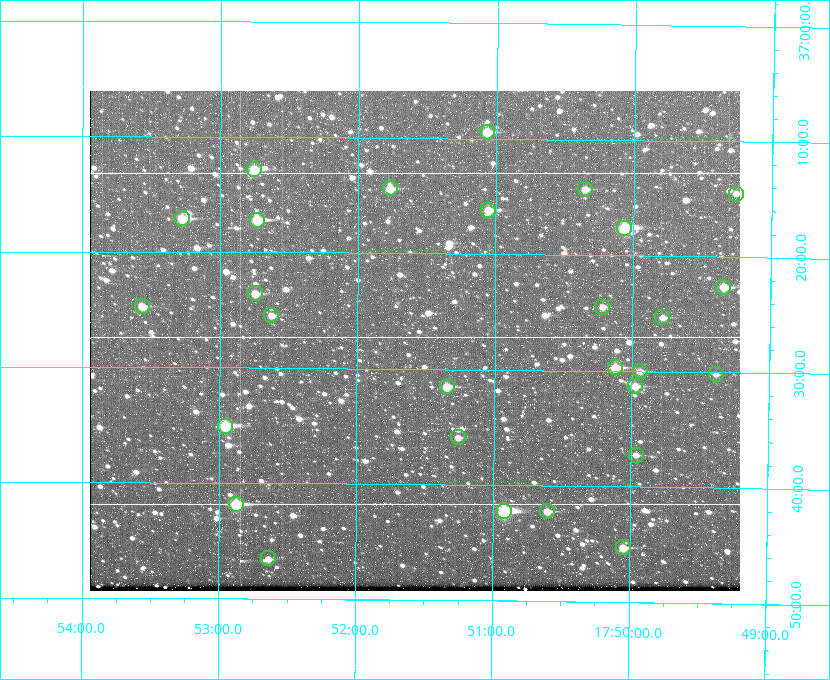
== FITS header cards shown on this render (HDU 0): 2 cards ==
NAXIS1  =                  650
NAXIS2  =                  500

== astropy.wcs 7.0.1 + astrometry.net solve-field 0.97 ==
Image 650 x 500 px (HDU 0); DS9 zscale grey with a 90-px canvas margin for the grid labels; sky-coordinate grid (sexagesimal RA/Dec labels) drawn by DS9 from the SOLVED WCS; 28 Tycho-2 reference stars matched to detected sources circled (green)
Header WCS: none
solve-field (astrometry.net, Tycho-2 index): SOLVED blind (the file carries no WCS)
Solved WCS: RA---TAN-SIP/DEC--TAN-SIP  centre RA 17:51:35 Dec +37:28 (267.90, +37.46 deg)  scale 5.2 arcsec/px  FOV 56.3' x 43.3'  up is +180 deg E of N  parity flipped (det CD > 0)
(file carries no celestial WCS; the grid is the blind solution)
Tycho-2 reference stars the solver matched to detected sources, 28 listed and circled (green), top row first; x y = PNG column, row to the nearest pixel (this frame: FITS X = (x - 90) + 1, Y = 500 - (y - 91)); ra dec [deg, ICRS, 3 dp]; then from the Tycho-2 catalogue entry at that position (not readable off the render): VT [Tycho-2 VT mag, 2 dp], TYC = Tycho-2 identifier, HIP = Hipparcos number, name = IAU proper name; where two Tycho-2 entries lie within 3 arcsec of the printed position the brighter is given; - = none
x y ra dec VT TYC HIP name
487 132 267.768 +37.157 9.98 2620-745-1 - -
254 169 268.189 +37.213 9.71 2620-542-1 - -
390 188 267.943 +37.240 10.39 2620-505-1 - -
585 189 267.589 +37.238 11.09 2619-212-1 - -
736 194 267.316 +37.242 12.03 2619-611-1 - -
488 210 267.764 +37.270 10.17 2620-784-1 - -
182 218 268.319 +37.285 9.88 2620-536-1 - -
257 220 268.183 +37.286 8.98 2620-786-1 87506 -
624 228 267.517 +37.293 8.96 2619-379-1 - -
723 287 267.335 +37.377 10.60 2619-634-1 - -
255 293 268.186 +37.393 10.44 2620-175-1 - -
142 306 268.392 +37.412 10.60 2620-800-1 - -
602 307 267.555 +37.408 11.50 2619-358-1 - -
271 315 268.156 +37.424 11.25 2620-712-1 - -
662 317 267.445 +37.422 11.17 2619-451-1 - -
615 367 267.531 +37.495 10.07 2619-274-1 - -
640 371 267.485 +37.500 11.33 2619-40-1 - -
716 374 267.347 +37.503 12.15 3088-638-1 - -
447 386 267.836 +37.525 9.96 3089-889-1 - -
635 386 267.494 +37.522 10.35 3088-270-1 - -
225 426 268.239 +37.584 8.64 3089-755-1 - -
458 437 267.815 +37.598 11.54 3089-1081-1 - -
636 455 267.491 +37.621 11.40 3088-1284-1 - -
236 504 268.219 +37.697 8.93 3089-671-1 - -
504 511 267.730 +37.705 8.13 3089-1203-1 87349 -
547 511 267.652 +37.703 11.04 3089-693-1 - -
623 547 267.512 +37.755 10.10 3089-2332-1 - -
268 558 268.159 +37.775 11.22 3089-2245-1 - -